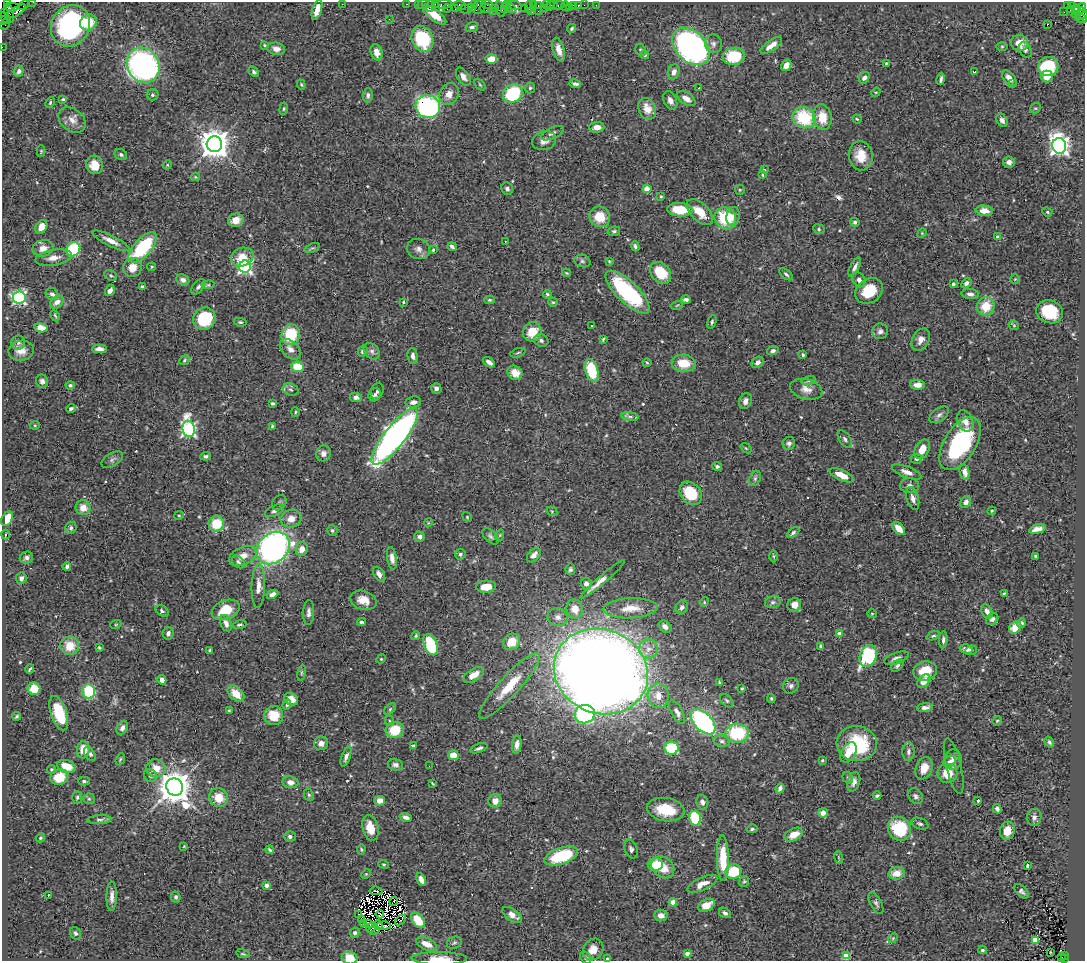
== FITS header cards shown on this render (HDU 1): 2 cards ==
NAXIS1  =                 1083
NAXIS2  =                  959

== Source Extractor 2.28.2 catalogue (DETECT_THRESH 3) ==
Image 1083 x 959 px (HDU 1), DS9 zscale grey, 1 PNG px = 1 image px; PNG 1087 x 963 px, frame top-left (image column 1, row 959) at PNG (2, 2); each listed source drawn as its Kron ellipse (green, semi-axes under 4 px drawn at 4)
Background 0.763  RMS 0.044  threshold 0.131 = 3 sigma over >= 5 px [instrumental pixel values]
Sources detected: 560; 10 with non-positive FLUX_AUTO (blend fragments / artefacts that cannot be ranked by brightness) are neither listed nor drawn; of the other 550, the 500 brightest by FLUX_AUTO listed and drawn (50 fainter detections omitted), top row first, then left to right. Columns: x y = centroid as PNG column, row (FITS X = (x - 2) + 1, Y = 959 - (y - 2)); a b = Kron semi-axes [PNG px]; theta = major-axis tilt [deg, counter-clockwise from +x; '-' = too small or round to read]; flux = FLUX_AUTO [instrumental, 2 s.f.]
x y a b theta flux
33 2 2 2 - 19
8 3 3 2 - 17
342 4 2 2 - 30
406 4 3 2 - 33
418 4 2 2 - 42
423 4 6 3 10 58
435 4 3 2 - 32
487 4 6 3 -1 120
24 5 5 2 - 48
443 5 9 3 2 130
460 5 6 4 -20 63
474 5 4 2 - 76
507 5 4 2 - 31
514 5 7 3 -10 210
533 5 3 2 - 40
538 5 3 2 - 41
547 5 3 3 - 120
554 5 2 2 - 56
559 5 5 3 - 75
574 5 3 3 - 69
578 5 3 3 - 60
584 5 2 2 - 19
596 5 2 2 - 12
1067 5 3 2 - 300
430 6 6 2 72 150
550 6 5 3 - 80
565 6 5 2 - 24
1071 6 4 3 - 21
12 7 6 3 -3 82
479 7 7 6 - 390
529 7 6 3 90 72
569 7 2 2 - 13
471 8 3 3 - 64
486 8 6 4 -10 140
495 8 3 2 - 53
505 8 5 3 - 58
511 8 5 3 - 120
524 8 2 2 - 36
544 8 3 2 - 46
447 9 4 4 - 47
455 9 3 3 - 86
465 9 5 2 - 95
501 9 8 4 -74 470
1076 9 5 3 - 250
1079 9 7 4 43 500
317 10 10 4 73 28
1070 10 2 2 - 16
16 11 11 4 32 480
493 11 2 2 - 33
532 11 4 3 - 110
538 11 2 2 - 22
1064 12 2 2 - 12
5 13 3 2 - 27
9 13 10 4 -77 300
1084 14 7 3 -68 160
434 15 14 5 -38 51
1080 15 8 3 2 270
5 18 7 2 -40 120
1082 18 5 3 - 150
389 19 3 2 - 2.9
3 21 3 2 - 80
88 22 8 8 - 70
5 24 6 3 62 64
1047 24 3 2 - 4.1
71 26 21 19 57 460
472 27 6 5 - 7.2
572 28 5 4 - 4.5
422 39 13 10 -65 150
1019 43 9 8 - 28
713 44 9 8 - 14
264 45 4 3 - 2.9
771 45 12 5 35 25
691 46 22 15 -45 1200
1002 46 5 3 - 2.8
2 47 2 2 - 14
276 49 9 6 -8 15
559 50 12 5 -74 21
641 50 6 5 - 5.6
1025 50 8 6 -62 6.6
377 52 8 5 -73 25
645 55 5 4 - 5.7
734 56 11 8 9 120
491 59 6 5 - 53
886 63 3 3 - 2.9
143 65 18 15 -61 1000
786 65 6 4 60 23
1048 67 10 9 - 140
19 71 6 5 - 8
254 72 6 4 -41 6.4
674 72 7 5 71 16
975 72 4 2 - 3.6
1047 76 6 6 - 35
463 77 10 6 -57 17
864 78 6 5 - 12
1009 78 9 5 -49 17
941 79 6 3 76 7.4
575 84 6 3 -9 8.5
1012 84 3 2 - 3.7
301 85 5 4 - 3.4
480 85 7 3 -48 3.2
530 88 5 5 - 5
699 88 3 2 - 13
876 92 5 4 - 3
513 93 10 9 - 210
449 94 11 9 60 26
153 95 6 5 - 6.5
368 95 7 5 89 7.8
686 98 10 6 -33 23
63 99 4 3 - 4.2
670 101 10 6 -64 13
50 103 6 4 64 3.5
428 107 12 11 - 440
1035 108 5 5 - 4.5
284 109 6 3 82 3.7
647 109 11 8 -66 34
822 117 13 9 -81 55
804 118 12 10 -26 150
857 119 4 4 - 3.6
72 120 15 11 -39 24
1002 120 7 5 -61 10
597 127 8 5 2 20
552 133 12 5 25 11
544 141 12 9 14 20
214 144 8 7 - 4800
1059 146 8 7 - 1500
41 151 6 4 89 3.3
121 155 6 5 - 5.9
861 156 15 12 -83 56
1009 162 6 5 - 15
95 165 9 8 - 41
167 165 5 4 - 2.8
764 170 3 3 - 3.4
762 175 4 3 - 3.5
195 177 4 4 - 3.2
507 189 6 5 - 8.6
647 189 4 4 - 72
740 190 5 5 - 3.8
661 196 3 3 - 3
680 210 13 7 -4 82
984 211 8 5 -6 26
700 212 16 8 -43 52
1047 212 5 4 - 3.6
600 217 11 10 - 61
733 217 9 6 82 17
725 218 11 10 - 130
236 220 8 6 14 33
855 222 5 4 - 6.7
41 227 7 5 57 26
819 229 6 5 - 4.9
614 231 6 5 - 5.8
922 233 5 4 - 2.7
998 237 4 3 - 20
111 241 20 5 -26 24
505 241 3 2 - 4.9
635 246 5 4 - 6
143 247 19 8 48 220
452 247 5 3 - 9.3
43 248 10 8 14 24
312 248 8 3 21 4.1
73 249 7 6 - 160
418 249 12 10 -19 16
433 250 3 3 - 3.4
242 257 11 9 21 46
54 258 18 7 10 24
582 261 8 6 -16 7.7
609 261 3 3 - 3.3
152 267 4 4 - 3.7
245 267 6 6 - 670
855 267 10 3 62 10
132 268 10 9 - 36
566 273 4 3 - 3
661 273 12 9 -49 91
786 274 8 4 -40 6.1
111 275 7 5 -33 5.3
1015 279 5 5 - 3.7
183 280 7 5 -25 11
859 280 7 6 - 11
966 283 6 4 49 9
953 284 3 3 - 7.4
208 285 6 4 7 4.2
142 287 4 3 - 6.4
198 287 9 5 51 7.8
110 291 6 4 55 14
869 291 15 11 37 78
628 292 29 11 -44 280
52 294 6 6 - 11
547 294 4 4 - 4.4
970 294 8 5 -5 9.3
19 298 6 6 - 520
490 300 5 4 - 3.7
686 300 5 3 - 8.7
57 302 8 5 38 18
403 302 4 3 - 3.2
553 302 4 4 - 3.7
677 305 6 3 19 3.1
986 306 9 8 - 67
1049 312 13 11 -24 110
55 316 6 3 -63 4
204 319 11 10 - 160
240 322 6 4 -9 4.7
712 322 7 3 72 4.4
1014 325 5 4 - 3.9
591 326 3 2 - 3.2
41 328 7 4 -10 38
880 331 8 7 - 11
532 332 10 9 - 57
291 335 10 9 - 120
603 339 3 3 - 3.5
921 340 12 8 64 20
541 341 7 6 - 8
18 343 7 7 - 7.9
99 349 7 4 0 16
290 349 12 8 -43 20
21 351 13 10 10 26
363 351 5 5 - 8.9
372 351 9 7 -46 11
773 351 6 4 16 8.7
518 353 8 4 19 4.3
803 355 4 3 - 3.8
413 356 8 5 -85 11
184 360 5 4 - 4.5
489 362 6 4 -37 13
758 362 6 5 - 12
647 363 4 4 - 3.1
684 363 12 8 -5 62
298 367 6 5 - 69
592 370 11 6 -73 130
515 373 8 7 - 28
42 381 6 6 - 10
809 381 7 4 9 6
70 385 4 4 - 5.6
918 385 7 5 -4 20
436 388 5 5 - 11
806 389 16 10 -15 27
291 390 8 5 -19 8.5
377 391 8 6 67 8
375 395 7 6 - 8.1
356 397 6 4 -11 14
745 401 8 6 67 14
413 402 8 5 8 15
272 403 3 3 - 4.8
71 408 4 3 - 6.9
295 412 5 3 - 2.9
939 415 11 6 35 10
630 416 8 4 -8 8.8
965 421 11 7 -67 27
35 425 5 4 - 3.1
272 426 4 3 - 3.5
189 429 8 6 -80 760
395 436 35 10 52 1500
845 439 10 5 -54 7.6
789 443 6 6 - 8.1
960 444 29 16 58 320
746 448 6 3 -37 3.1
922 449 10 6 63 36
323 453 8 7 - 12
206 456 5 4 - 5.6
916 459 6 5 - 5.8
112 460 12 6 31 9.5
717 466 5 4 - 6.5
907 472 15 5 -20 18
965 472 8 5 -78 19
841 475 13 5 -25 38
755 479 8 5 64 7
910 486 9 7 2 12
691 493 13 10 -49 110
913 498 12 6 -74 17
966 502 6 5 - 13
279 503 8 6 51 6.2
83 508 7 7 - 30
275 511 10 5 25 8.7
552 511 6 4 -30 3.7
992 511 4 4 - 3.1
179 515 5 3 - 3
467 517 5 4 - 3.3
7 519 8 5 61 54
291 519 11 9 17 28
428 523 4 3 - 2.7
216 524 8 7 - 77
71 528 6 5 - 7.6
899 528 8 5 -47 30
1037 529 9 4 15 20
332 530 5 5 - 5.1
793 533 7 4 34 5.8
5 534 5 2 - 3
500 535 6 3 72 3
490 536 10 5 -46 7.7
419 537 5 5 - 8.9
273 548 18 14 43 980
302 549 7 6 - 25
460 554 5 5 - 7.5
534 555 8 5 47 19
243 556 14 9 24 29
773 556 6 4 -89 5
1036 556 3 3 - 5.1
26 558 7 6 - 8.5
392 558 11 5 -82 22
238 562 7 5 -45 7.4
67 566 4 3 - 8.1
570 569 6 5 - 5.9
379 574 8 5 -57 15
21 578 5 5 - 9.9
602 579 29 4 40 23
586 583 6 5 - 11
258 586 22 6 88 27
486 587 10 6 2 46
1004 593 3 2 - 3.1
272 594 6 4 27 13
363 600 13 9 -16 33
704 602 5 4 - 3.3
773 602 8 6 14 7.4
794 605 7 6 - 27
682 607 7 5 63 9.6
630 608 27 10 3 46
575 609 9 8 - 32
226 610 15 9 22 76
162 611 7 5 -35 5.9
987 611 8 5 -65 14
309 613 12 5 88 12
872 614 5 4 - 3.2
558 617 10 9 - 16
992 619 7 5 38 8.3
361 622 4 3 - 5.5
226 623 8 5 -68 18
1021 623 5 4 - 7.9
116 624 5 3 - 2.7
240 625 7 4 12 6
665 626 7 5 -39 15
1015 627 7 5 43 37
168 633 6 5 - 8.9
839 634 4 4 - 28
416 636 4 3 - 3.5
933 636 7 4 20 4.9
943 640 8 4 86 8.8
512 642 9 7 42 57
431 645 11 6 -69 160
70 646 9 9 - 50
820 646 3 3 - 4.8
99 648 3 2 - 3.2
648 649 9 9 - 23
966 649 6 4 -13 15
210 650 4 3 - 4.1
971 650 6 4 9 4.8
868 656 11 8 68 320
897 658 13 5 19 14
381 659 5 4 - 3.3
897 666 7 5 44 7.8
30 669 4 2 - 3.6
601 671 48 42 -22 5900
925 671 12 9 13 66
302 673 8 4 81 4.9
474 675 11 6 32 30
162 680 4 4 - 16
924 681 8 5 43 30
719 683 4 3 - 4.6
509 686 43 10 48 88
791 686 8 7 - 9.5
742 688 3 3 - 3.6
34 689 6 6 - 54
89 692 7 6 - 150
236 694 10 6 -42 47
658 696 12 10 -88 31
771 698 4 3 - 4.6
291 699 7 6 - 30
727 701 8 5 -46 6.1
287 705 5 4 - 4.7
925 708 8 4 4 15
390 709 7 4 46 4.5
229 711 4 3 - 2.9
677 712 13 5 -60 14
59 713 18 8 -71 98
585 714 10 9 - 350
17 716 4 3 - 3.8
274 716 10 9 - 69
390 721 5 3 - 3
997 721 5 4 - 3
703 722 15 8 -47 480
122 728 7 5 61 11
395 730 9 8 - 77
737 733 12 9 -2 170
722 741 8 5 -11 8.4
1049 742 6 4 -58 6.3
321 743 7 6 - 14
857 744 20 17 -5 180
517 745 9 4 84 16
413 746 4 3 - 6.2
479 748 9 4 20 8
671 748 7 6 - 140
83 750 8 6 85 44
909 751 9 6 89 10
848 752 11 7 61 31
90 754 7 5 -54 8.5
454 755 5 5 - 42
346 757 10 4 70 12
120 759 6 4 68 4.1
822 760 4 4 - 4.1
953 760 10 8 88 19
950 762 6 5 - 9.5
395 765 8 6 -15 10
66 766 9 6 -17 35
429 766 2 2 - 7.3
954 766 28 7 -77 17
156 768 9 9 - 35
924 768 12 8 68 32
52 769 4 4 - 4.2
947 773 10 9 - 55
150 776 7 6 - 8.2
59 777 9 7 24 63
848 778 6 5 - 4.6
84 781 5 4 - 5.4
290 782 8 6 -9 20
854 782 10 6 74 14
432 783 4 2 - 2.7
175 787 9 8 - 6600
780 788 5 4 - 9.1
309 795 6 5 - 5
877 796 4 3 - 4.9
915 796 8 7 - 9.2
77 797 6 5 - 5.1
219 797 10 9 - 52
89 799 6 5 - 4.7
978 800 4 3 - 7
380 801 5 4 - 28
495 801 6 6 - 22
702 802 7 6 - 12
997 809 5 4 - 8.7
666 810 19 11 -9 99
823 813 5 4 - 18
406 817 6 4 -19 12
1034 817 8 7 - 11
695 818 7 6 - 140
99 820 12 4 3 8.2
920 824 9 5 -21 7
370 828 13 8 -76 43
752 829 5 4 - 5
899 829 12 11 - 130
1007 831 9 7 76 36
794 835 10 6 26 32
290 837 6 5 - 9.1
40 838 5 3 - 3.3
184 846 4 4 - 2.7
361 849 5 3 - 3.4
631 849 9 6 -72 8.6
270 850 4 3 - 4.2
561 856 18 8 19 180
838 857 6 4 -71 3.8
723 858 22 6 -89 93
384 864 5 4 - 4
655 865 7 6 - 79
1027 866 4 3 - 4.9
663 867 12 10 -39 46
733 872 8 7 - 97
897 873 8 6 13 33
366 874 5 4 - 3.3
421 880 7 4 -65 19
744 881 6 4 52 4.3
702 884 16 6 24 28
266 885 4 4 - 15
376 891 6 3 -6 7
1021 891 9 5 -43 7.9
48 896 3 2 - 32
112 896 15 5 89 18
176 897 5 4 - 6.3
394 901 4 2 - 3.3
673 902 4 4 - 45
876 903 12 5 -62 9.3
706 905 9 6 27 39
725 913 6 5 - 8.4
359 914 2 2 - 5.3
380 914 4 3 - 4.7
512 915 11 6 -34 25
661 915 7 6 - 19
361 919 3 2 - 4.3
400 920 6 3 44 12
418 920 8 5 -54 61
369 923 4 2 - 4.4
364 924 3 2 - 7.6
378 925 5 2 - 2.9
384 925 7 2 -3 5.4
371 928 5 3 - 7.5
374 930 6 2 4 4.3
75 933 6 5 - 6.1
355 933 5 4 - 9.1
893 938 5 4 - 4.1
1035 940 4 4 - 91
454 943 7 6 - 6.3
427 944 11 6 -24 31
593 949 11 9 55 31
982 950 4 3 - 6.1
1050 952 2 2 - 3.2
687 953 4 3 - 15
243 954 7 4 -13 4.2
1065 955 3 2 - 160
846 956 4 4 - 89
350 958 8 6 -15 37
439 958 28 6 0 33
586 958 6 5 - 5.7
1061 958 4 3 - 68
607 959 3 3 - 9.4
1064 959 3 2 - 110
At the frame edge (FLAGS 8, measured only in part): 8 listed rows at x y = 33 2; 8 3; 1084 14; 3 21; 2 47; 350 958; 439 958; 607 959
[50 fainter detections neither listed nor drawn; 10 non-positive-flux detections neither listed nor drawn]